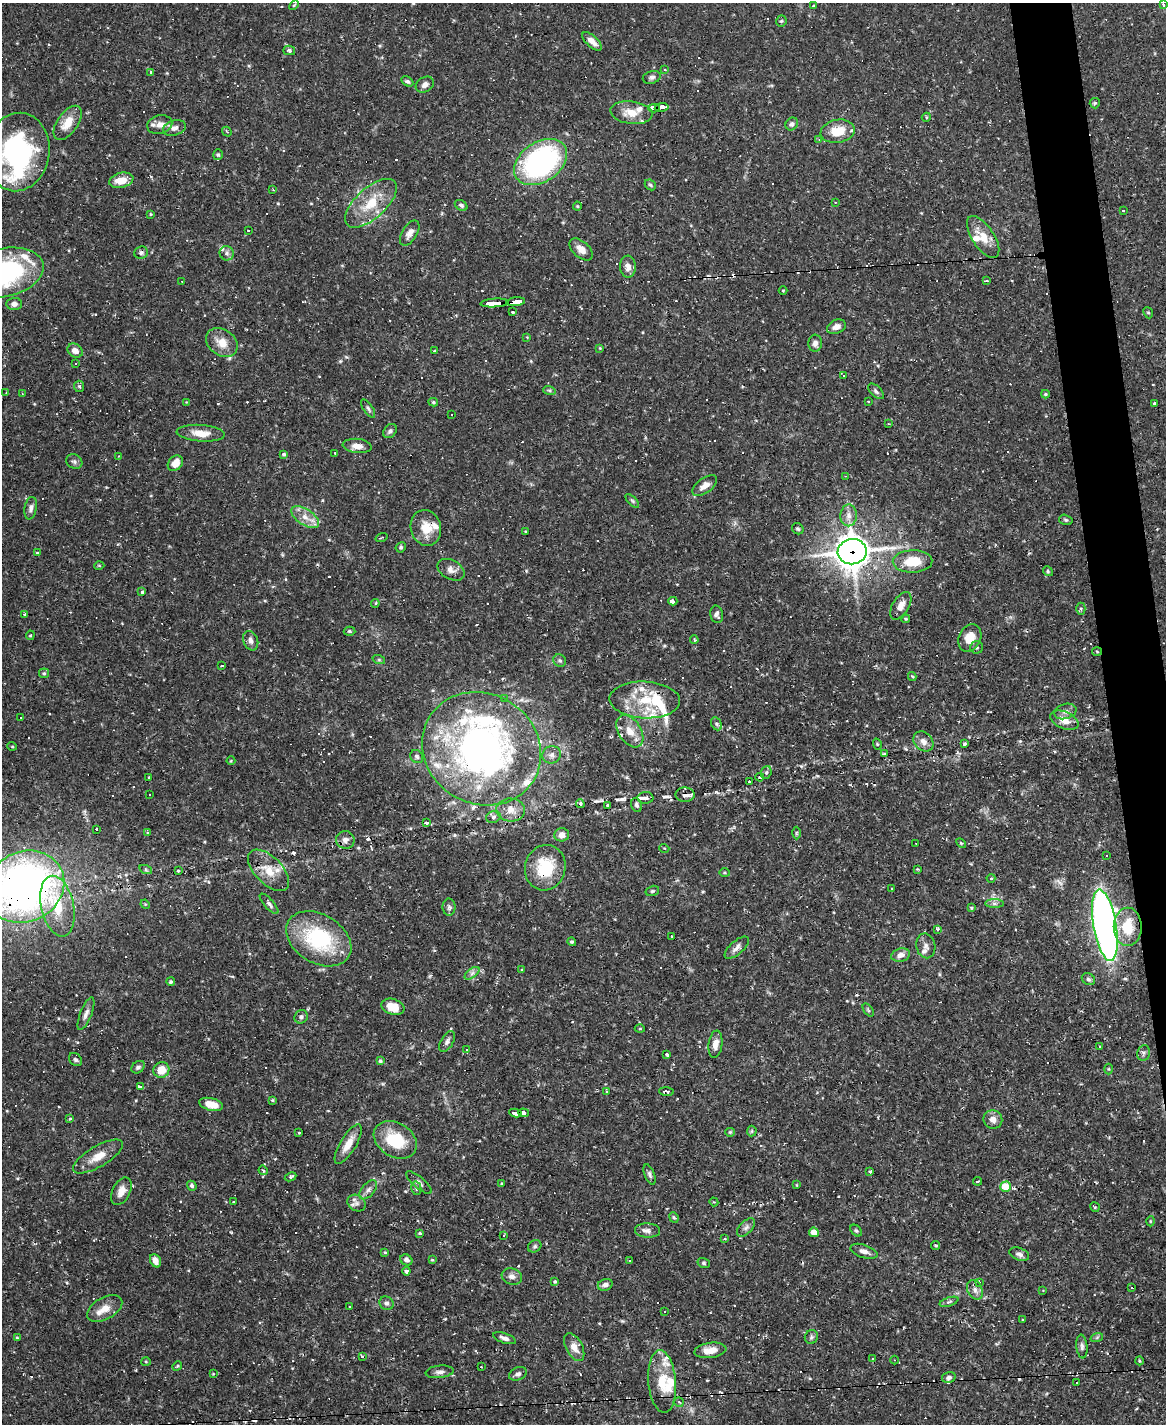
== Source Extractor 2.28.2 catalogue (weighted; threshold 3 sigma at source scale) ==
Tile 6 of 4 x 3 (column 2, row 2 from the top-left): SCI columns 1165-2328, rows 1660-3081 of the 4655 x 4634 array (HDU 1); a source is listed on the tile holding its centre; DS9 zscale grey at full resolution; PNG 1168 x 1426 px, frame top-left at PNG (2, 3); each listed source drawn as its Kron ellipse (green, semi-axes under 4 px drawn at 4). Shown black and unused: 3% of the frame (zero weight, under 2 of 3 exposures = <1% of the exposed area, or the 3 px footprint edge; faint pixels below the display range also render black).
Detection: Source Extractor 2.28.2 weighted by HDU 2 'WHT'; one run over the whole footprint, this tile lists its part. Background 0.12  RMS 0.0033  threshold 0.0147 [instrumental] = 3 sigma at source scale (4.5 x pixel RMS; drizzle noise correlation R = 1.50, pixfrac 1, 0.05/0.05 arcsec/px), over >= 5 px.
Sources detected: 400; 1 inside a brighter object's white glare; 84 cosmic-ray / hot-pixel residue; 1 long thin detection or spike segment (spike, bleed or trail) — neither listed nor drawn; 26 inside a brighter listed object's ellipse — not listed separately; the other 288 listed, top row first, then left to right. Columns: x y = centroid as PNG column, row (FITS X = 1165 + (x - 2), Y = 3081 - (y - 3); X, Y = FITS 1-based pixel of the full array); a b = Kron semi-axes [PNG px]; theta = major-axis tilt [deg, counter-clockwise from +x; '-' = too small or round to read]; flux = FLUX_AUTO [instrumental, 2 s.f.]
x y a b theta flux
294 5 6 3 45 0.39
1163 5 3 3 - 0.86
813 6 4 3 - 0.34
781 21 5 5 - 0.47
592 41 12 5 -42 2.5
289 50 6 4 -14 0.76
665 70 3 2 - 0.23
151 72 3 3 - 0.49
652 77 9 6 16 0.98
407 81 6 4 -30 0.73
425 85 10 7 33 1.5
1095 103 5 5 - 0.47
662 107 7 3 7 39
654 108 6 4 4 23
631 113 21 11 -8 5
926 117 5 4 - 0.45
68 123 19 10 55 5.3
792 124 7 5 49 1
160 125 13 9 14 2.4
174 128 12 7 18 1.6
838 131 17 11 11 6.8
227 132 5 4 - 0.38
819 139 4 3 - 0.45
17 152 39 32 81 56
218 155 5 4 - 0.47
541 162 29 20 34 60
121 180 12 7 13 4.7
650 185 6 5 - 0.51
273 190 3 2 - 0.26
835 202 2 2 - 0.25
371 203 32 15 42 10
461 205 7 4 -32 0.73
577 206 4 4 - 0.34
1123 210 3 3 - 0.78
151 214 4 3 - 0.32
248 230 3 3 - 0.7
410 233 14 7 58 2
983 237 24 11 -56 5.7
581 249 14 8 -42 2.5
141 253 7 6 - 0.8
227 253 7 7 - 1.1
628 267 11 8 -86 2.2
4 272 40 24 12 53
182 281 2 2 - 0.2
987 281 3 3 - 0.51
783 290 4 3 - 0.28
516 302 9 4 6 42
495 303 14 4 4 81
14 304 8 6 2 1.2
512 312 3 2 - 0.9
1148 313 6 4 -66 0.49
836 327 10 6 22 2.3
527 337 4 4 - 0.26
222 343 17 13 -35 4.7
815 343 8 7 - 1.4
600 348 4 3 - 0.29
75 351 8 6 -35 2.3
434 351 4 3 - 0.37
76 363 3 3 - 0.48
843 376 3 2 - 0.22
79 386 6 5 - 0.53
549 390 6 4 -19 0.55
876 391 10 5 -44 0.8
6 392 3 2 - 0.2
22 393 3 2 - 0.31
1045 394 4 4 - 0.39
868 401 4 2 - 0.22
186 402 3 3 - 0.23
433 402 5 4 - 0.47
1154 403 3 3 - 0.45
368 409 10 4 -56 0.81
452 414 3 3 - 6.1
888 424 3 2 - 0.28
390 431 8 6 46 0.87
201 433 24 8 -4 4.4
357 446 14 7 -6 2.5
335 453 3 2 - 0.28
284 454 4 4 - 0.65
119 456 3 2 - 0.33
74 462 8 7 - 0.9
175 463 8 6 47 3.5
845 476 3 3 - 0.25
705 486 14 7 36 2.6
632 501 8 3 -45 0.55
31 508 11 6 80 1.2
849 515 11 8 89 2.2
305 517 16 8 -34 3.4
1066 520 7 5 -16 0.6
426 528 18 15 -75 6.1
798 529 6 5 - 0.58
526 532 4 3 - 0.29
381 537 6 2 19 0.34
401 547 5 5 - 0.6
852 552 14 12 7 500
37 553 4 3 - 0.38
913 561 20 11 1 8.4
99 565 5 3 - 0.32
451 570 14 9 -29 2.1
1048 571 5 4 - 0.4
142 592 4 3 - 26
673 601 4 3 - 17
375 603 4 3 - 0.56
901 606 15 8 58 2.8
1081 609 6 4 90 0.55
717 614 9 6 -79 1.1
24 615 3 3 - 18
906 619 4 4 - 0.37
349 631 6 4 -2 0.52
30 635 5 3 - 0.38
970 638 14 10 63 4.9
694 640 4 3 - 0.42
251 641 10 7 -68 1.4
976 647 6 6 - 0.67
1097 652 5 3 - 0.32
379 660 6 4 -19 0.41
560 661 7 6 - 0.71
222 665 3 3 - 5.7
44 673 5 5 - 0.43
912 676 4 3 - 0.45
505 699 3 3 - 2.5
645 700 35 18 -3 14
1065 711 11 7 17 1.6
21 717 3 3 - 2.7
1064 720 15 8 -23 3.5
716 724 7 5 -62 0.69
630 731 18 11 -57 4.2
923 741 11 9 -45 2.2
877 744 6 3 -72 0.35
964 744 4 3 - 0.57
12 746 5 3 - 0.32
482 749 61 55 -32 140
884 753 3 3 - 4.3
552 755 9 8 - 1.5
417 757 7 6 - 0.76
231 761 4 4 - 0.3
766 772 6 5 - 0.66
149 777 3 3 - 0.29
760 777 4 3 - 0.39
749 782 2 2 - 0.27
150 795 3 2 - 0.36
685 795 9 7 -1 1.6
645 798 8 6 -2 1.1
580 804 4 3 - 0.61
608 805 3 3 - 0.47
636 805 7 5 -68 0.71
511 810 14 11 -5 3.5
493 817 7 5 17 0.91
427 823 4 3 - 11
96 829 3 2 - 1
147 832 4 4 - 0.35
796 833 6 4 89 0.48
562 835 7 6 - 2.1
345 840 9 9 - 1.8
961 843 6 3 -44 0.4
916 844 2 2 - 0.21
664 848 5 3 - 0.27
1107 855 3 3 - 1.2
545 868 23 20 75 15
917 869 3 3 - 0.31
146 870 6 4 -19 0.5
269 870 26 13 -45 6.3
178 871 3 3 - 0.31
725 873 5 3 - 0.34
991 878 4 4 - 0.38
25 887 40 35 27 180
892 888 3 2 - 0.43
652 891 7 5 15 0.58
145 904 5 4 - 0.33
269 904 13 5 -49 1
994 904 9 4 0 0.92
57 906 31 16 -78 13
449 907 8 6 -90 0.84
971 907 4 3 - 0.45
1105 925 36 11 -80 190
1128 927 19 14 89 9.8
937 929 3 3 - 10
672 936 3 2 - 0.33
319 939 35 24 -31 27
572 942 4 4 - 0.52
926 946 12 9 -79 2
737 948 15 6 41 1.6
901 955 9 6 14 2
522 970 3 3 - 0.35
472 973 8 4 37 1
1088 979 7 5 -32 0.72
171 982 4 4 - 0.55
393 1007 12 8 -18 4.8
868 1010 7 4 -53 0.54
86 1014 17 6 68 1.6
301 1017 7 6 - 0.86
640 1029 5 3 - 0.28
447 1041 11 6 59 1.1
715 1044 14 7 83 2.3
1099 1046 3 2 - 0.47
467 1049 4 3 - 8.5
1143 1053 8 6 79 0.85
667 1055 3 3 - 0.74
75 1059 7 5 -44 0.71
380 1061 4 4 - 0.52
138 1067 7 5 39 0.83
1108 1069 5 3 - 0.3
161 1070 8 7 - 5.4
140 1087 4 3 - 17
607 1091 3 3 - 7.9
666 1092 7 4 -2 0.97
272 1100 3 3 - 0.35
211 1104 12 6 -13 5
515 1113 6 4 -9 24
524 1113 5 3 - 37
69 1119 3 3 - 0.49
993 1119 9 9 - 2.3
752 1131 5 5 - 0.44
730 1132 5 4 - 0.37
299 1133 3 3 - 0.54
395 1140 23 17 -31 14
348 1144 22 8 59 4.3
98 1156 28 10 31 5
263 1170 5 3 - 0.4
870 1171 3 3 - 0.53
650 1174 10 5 -68 0.85
291 1177 6 3 26 0.56
977 1181 4 2 - 0.29
419 1183 16 5 -40 1.2
502 1184 3 2 - 0.46
797 1185 4 3 - 0.23
192 1186 5 4 - 0.62
1006 1187 5 5 - 8
416 1188 7 5 -79 0.86
368 1190 11 6 49 1.4
121 1191 15 9 63 3
234 1202 3 3 - 0.65
714 1202 4 3 - 0.28
357 1203 9 8 - 1.5
1095 1207 5 3 - 0.32
674 1217 6 4 -66 0.44
1150 1221 5 3 - 0.32
746 1227 11 6 46 1.1
648 1231 12 7 -2 1.5
856 1231 7 4 -48 0.52
814 1232 5 4 - 3.5
420 1233 3 3 - 0.51
504 1235 3 3 - 0.27
725 1239 4 3 - 0.26
936 1245 4 4 - 0.4
535 1246 7 5 33 0.66
864 1251 14 6 -18 1.9
385 1252 4 4 - 0.36
1019 1254 10 6 -20 1.2
406 1260 6 5 - 1
432 1260 3 3 - 0.34
155 1261 7 5 -67 2.5
629 1261 3 3 - 2
704 1263 6 5 - 0.54
406 1271 4 4 - 0.97
512 1276 10 8 -17 1.6
554 1282 4 4 - 0.52
979 1283 3 3 - 1.7
605 1285 7 5 20 1.1
1132 1288 3 3 - 4.5
975 1290 10 7 -63 1.6
1043 1291 4 2 - 0.22
949 1302 10 4 18 0.8
386 1303 7 6 - 0.99
349 1307 3 2 - 0.3
105 1309 19 11 29 3.9
664 1311 3 3 - 0.41
1022 1319 2 2 - 0.33
811 1337 7 6 - 0.71
1097 1337 6 4 19 0.46
17 1338 4 3 - 0.31
504 1338 12 5 -19 1.4
1082 1346 12 5 -84 1
574 1347 15 8 -63 3.2
710 1350 16 7 8 3.4
362 1357 4 3 - 0.51
873 1358 3 3 - 0.35
894 1360 4 3 - 0.26
1139 1361 4 3 - 0.31
146 1362 5 3 - 0.31
177 1366 5 4 - 0.37
481 1367 3 2 - 0.23
440 1372 14 6 6 1.5
213 1374 4 3 - 0.24
518 1374 9 6 22 1
949 1377 7 5 13 0.93
662 1381 31 14 -85 8.8
1077 1383 3 3 - 2.8
679 1402 5 4 - 0.59
Overlapping masked pixels (flux is a lower limit): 16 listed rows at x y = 662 107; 654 108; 371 203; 516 302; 495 303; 426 528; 852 552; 1097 652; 923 741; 482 749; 685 795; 25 887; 57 906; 1105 925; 515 1113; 524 1113
Isophote crosses this tile's border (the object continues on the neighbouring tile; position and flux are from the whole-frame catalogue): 3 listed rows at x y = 17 152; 4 272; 25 887